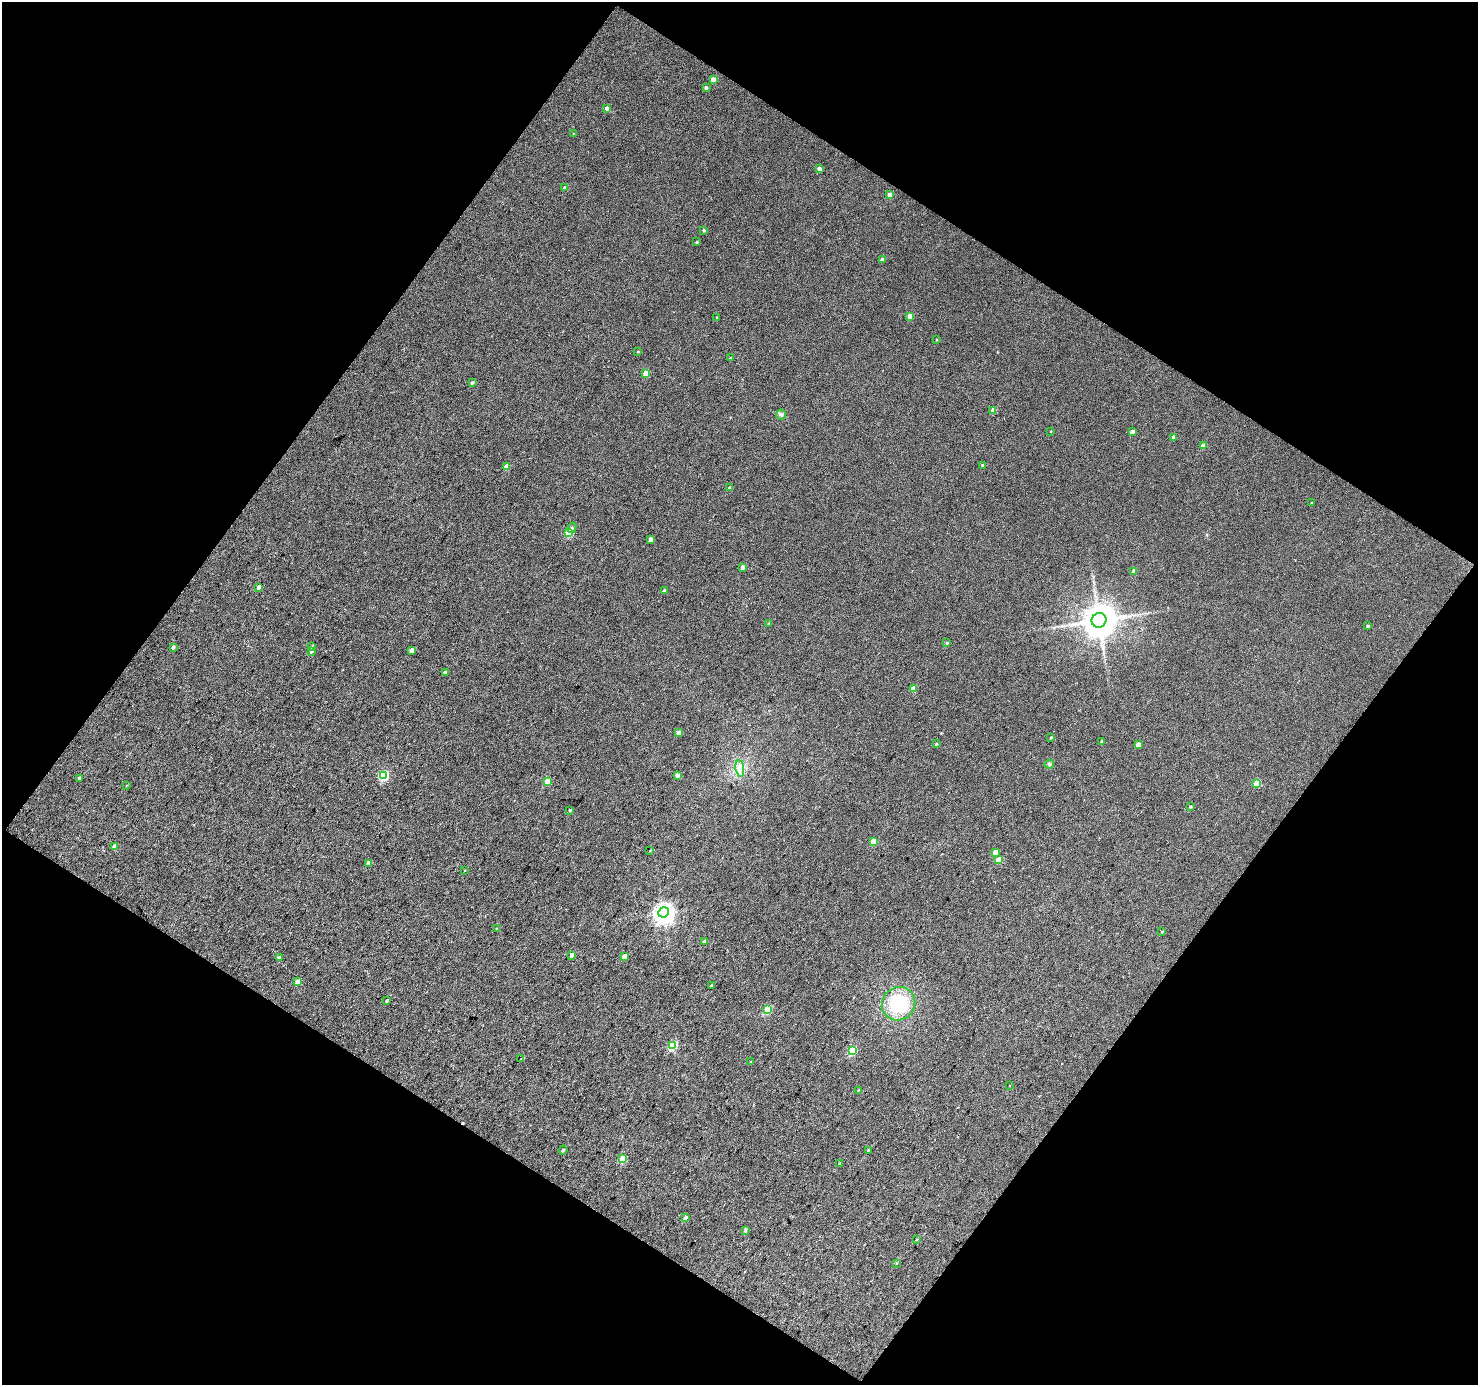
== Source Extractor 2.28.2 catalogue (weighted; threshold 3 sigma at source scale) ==
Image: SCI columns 3-2954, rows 117-2882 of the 2955 x 2979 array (HDU 1 of 3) = the unmasked area's bounding box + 8 px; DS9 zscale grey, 2 x 2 block average (1 PNG px = mean of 2 x 2 image px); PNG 1480 x 1387 px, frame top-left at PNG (2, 2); each listed source drawn as its Kron ellipse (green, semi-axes under 4 px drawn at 4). Shown black and unused: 49% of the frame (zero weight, under 3 of 4 exposures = <1% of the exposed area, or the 3 px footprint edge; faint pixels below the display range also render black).
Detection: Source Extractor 2.28.2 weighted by HDU 2 'WHT'. Background 0.0296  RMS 0.011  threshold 0.0515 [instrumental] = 3 sigma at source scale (4.5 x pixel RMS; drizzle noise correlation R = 1.50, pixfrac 1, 0.0396/0.0396 arcsec/px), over >= 5 px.
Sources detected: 94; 2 cosmic-ray / hot-pixel residue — neither listed nor drawn; the other 92 listed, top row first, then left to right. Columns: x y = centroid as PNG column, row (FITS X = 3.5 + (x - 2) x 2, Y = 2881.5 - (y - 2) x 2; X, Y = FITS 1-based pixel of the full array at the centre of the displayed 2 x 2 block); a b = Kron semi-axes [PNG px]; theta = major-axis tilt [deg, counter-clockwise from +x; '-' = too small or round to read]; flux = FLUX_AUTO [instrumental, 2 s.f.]
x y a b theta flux
713 79 3 3 - 20
706 88 3 3 - 4.7
607 108 3 3 - 8.6
573 133 2 2 - 1.5
819 169 3 3 - 14
565 188 3 2 - 5.4
890 195 3 3 - 14
704 230 2 2 - 3.6
697 242 3 2 - 2.7
882 260 3 3 - 8.8
910 316 3 3 - 26
717 317 3 2 - 2.3
936 339 2 2 - 1.5
638 351 3 3 - 2.3
730 358 3 2 - 1.7
646 373 3 3 - 33
472 383 3 3 - 5.1
993 410 3 3 - 23
781 415 5 5 - 5.6
1051 431 3 2 - 1.4
1132 432 3 3 - 11
1174 437 3 3 - 9
1203 446 3 3 - 15
983 465 3 2 - 3.4
506 466 3 3 - 26
730 488 3 3 - 8.1
1311 503 2 2 - 2.4
572 528 5 3 - 4.9
569 533 3 3 - 82
651 539 3 3 - 13
743 567 3 3 - 9.8
1134 571 3 3 - 17
258 587 3 2 - 7.4
664 591 3 2 - 6
1099 620 7 7 - 5600
769 624 3 3 - 5.8
1368 626 3 3 - 3.7
947 643 3 2 - 2.5
173 647 4 3 - 5.3
311 647 3 3 - 4
412 650 3 3 - 17
311 652 3 3 - 3.6
445 672 3 3 - 9.7
913 689 3 3 - 21
679 733 4 3 - 10
1051 737 3 2 - 2.1
1102 742 3 2 - 3.5
936 744 3 2 - 2.2
1138 744 3 3 - 16
1049 764 5 4 - 4.5
740 768 8 3 -81 11
384 775 4 3 - 170
678 775 3 3 - 9
79 779 3 3 - 6
547 781 3 3 - 57
1257 783 3 3 - 55
126 785 3 2 - 1.1
1190 807 3 2 - 3.2
570 810 3 2 - 2.9
873 841 3 3 - 37
115 846 3 3 - 18
650 851 3 2 - 1.9
995 852 3 3 - 24
999 860 3 3 - 32
368 863 3 3 - 14
465 870 3 2 - 1.2
663 912 5 5 - 1300
497 929 3 2 - 2.5
1162 932 3 3 - 2.1
704 941 4 3 - 4.4
572 955 3 3 - 7.6
624 956 3 3 - 17
279 957 4 3 - 3.9
298 982 3 3 - 18
712 986 3 2 - 4.6
387 1000 3 2 - 3.1
899 1004 17 16 - 130
768 1009 4 3 - 85
673 1045 4 3 - 120
852 1050 4 3 - 120
521 1059 2 2 - 3.1
750 1062 3 2 - 1.3
1009 1086 3 2 - 1.2
858 1090 3 2 - 1.8
563 1150 4 2 - 3.6
868 1150 4 2 - 2.3
623 1158 3 3 - 67
840 1164 3 3 - 5.4
685 1218 4 3 - 7.3
745 1230 4 3 - 3.6
917 1239 3 2 - 1.6
896 1263 3 2 - 1.6